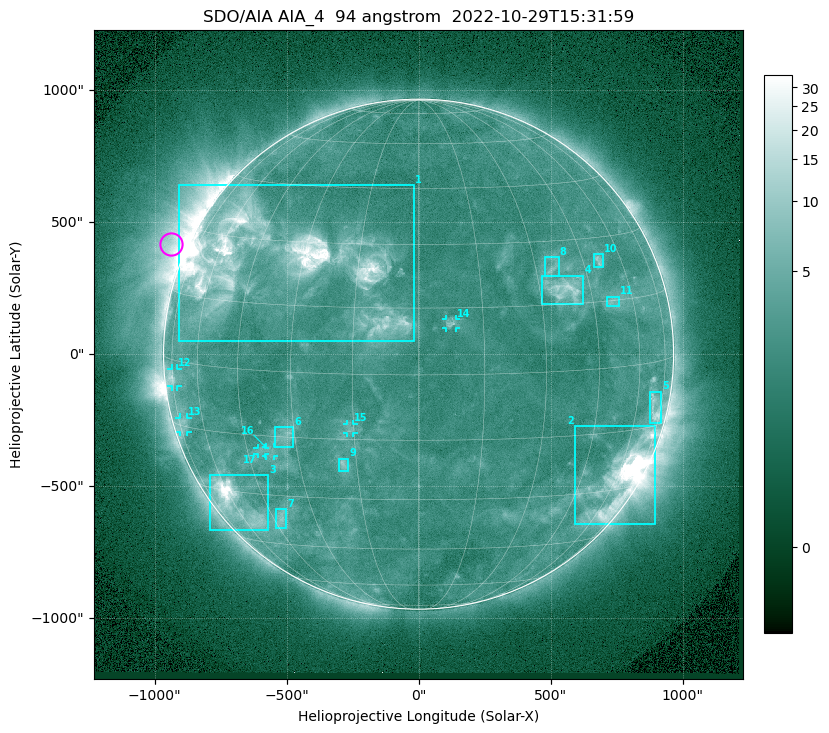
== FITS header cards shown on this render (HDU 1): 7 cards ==
TELESCOP= 'SDO/AIA '           / For AIA: SDO/AIA
INSTRUME= 'AIA_4   '           / For AIA: AIA_ATA1, AIA_ATA2, AIA_ATA3 or AIA_AT
WAVELNTH=                   94 / [angstrom] Wavelength
WAVEUNIT= 'angstrom'           / Wavelength unit: angstrom
DATE-OBS= '2022-10-29T15:31:59.116' / [ISO] Date when observation started; ISO 8
CTYPE1  = 'HPLN-TAN'           / CTYPE1: HPLN
CTYPE2  = 'HPLT-TAN'           / CTYPE2: HPLT

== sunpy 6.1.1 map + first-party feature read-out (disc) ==
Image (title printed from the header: SDO/AIA AIA_4  94 angstrom  2022-10-29T15:31:59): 1024 x 1024 px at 2.4 arcsec/px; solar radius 966 arcsec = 403 px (full disc in frame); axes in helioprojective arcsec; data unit not stated in the header (colour bar unlabelled)
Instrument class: DISC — disc imager (sunpy class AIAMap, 94 A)
Bright regions (active regions / flare kernels): reference = the median radial profile (limb darkening/brightening removed); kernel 9 px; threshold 5 sigma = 3.06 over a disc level ~2.17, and >= 1.15x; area >= 12 px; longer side >= 10 px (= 24 arcsec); searched inside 0.97 R_sun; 17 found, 17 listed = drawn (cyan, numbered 1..; 6 of them under ~33 arcsec drawn as corner ticks so the feature stays visible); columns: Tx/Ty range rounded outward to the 5 arcsec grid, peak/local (2 s.f.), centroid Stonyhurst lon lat
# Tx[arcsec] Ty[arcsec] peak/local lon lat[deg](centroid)
1 -910..-15 45..640 15 -36 +25
2 590..895 -645..-270 26 +61 -26
3 -795..-565 -670..-455 15 -58 -33
4 465..625 190..300 6.8 +37 +19
5 875..920 -260..-140 4.6 +70 -10
6 -545..-475 -350..-275 3.4 -33 -15
7 -540..-500 -660..-585 3.4 -42 -37
8 480..530 295..370 3.4 +35 +23
9 -300..-265 -445..-395 3.9 -18 -21
10 665..700 330..380 3.6 +51 +25
11 710..760 180..220 2.8 +52 +15
12 -935..-915 -125..-55 3.8 -74 -4
13 -905..-875 -295..-240 2.5 -72 -14
14 105..145 100..135 3.7 +7 +12
15 -270..-245 -300..-265 3 -16 -12
16 -580..-550 -385..-350 2.7 -38 -19
17 -610..-580 -380..-355 2.7 -41 -19
Off-limb structures (1.02-1.3 R_sun): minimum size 162 px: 4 found; the strongest spans PA ~35..105 deg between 1.02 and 1.3 R_sun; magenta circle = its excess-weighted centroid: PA ~65 deg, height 1.06 R_sun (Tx ~-935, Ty ~420 arcsec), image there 6.3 x the reference